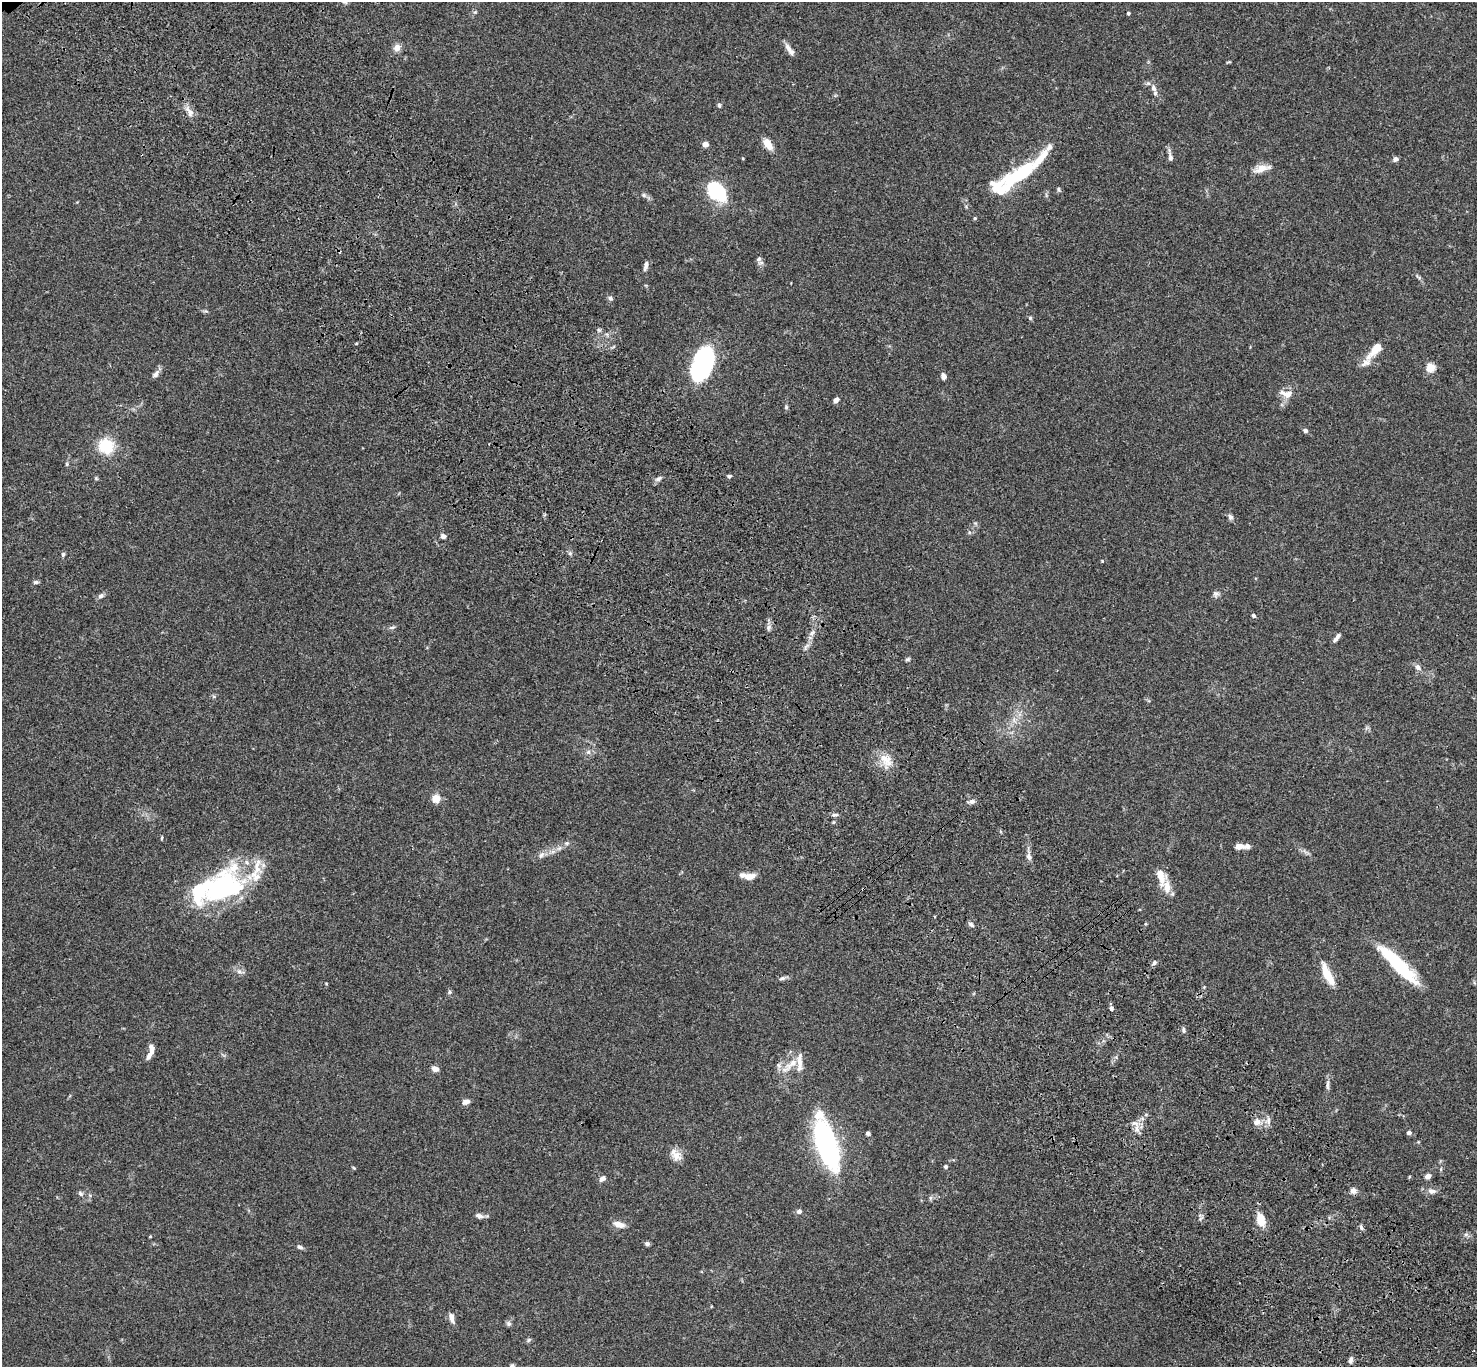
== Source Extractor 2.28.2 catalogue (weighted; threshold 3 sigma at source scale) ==
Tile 6 of 4 x 4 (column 2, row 2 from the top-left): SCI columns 1579-3053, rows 3111-4475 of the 6106 x 6082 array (HDU 1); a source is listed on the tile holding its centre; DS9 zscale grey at full resolution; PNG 1479 x 1369 px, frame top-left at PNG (2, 2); no overlay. Shown black and unused: <1% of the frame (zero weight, under 3 of 4 exposures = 6% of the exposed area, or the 3 px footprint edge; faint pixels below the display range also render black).
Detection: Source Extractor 2.28.2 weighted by HDU 2 'WHT'; one run over the whole footprint, this tile lists its part. Background 0.0592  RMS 0.0053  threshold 0.0239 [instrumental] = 3 sigma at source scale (4.5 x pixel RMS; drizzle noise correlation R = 1.50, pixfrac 1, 0.05/0.05 arcsec/px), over >= 5 px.
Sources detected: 122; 3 inside a brighter object's white glare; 1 cosmic-ray / hot-pixel residue — not listed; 13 inside a brighter listed object's ellipse — not listed separately; the other 105 listed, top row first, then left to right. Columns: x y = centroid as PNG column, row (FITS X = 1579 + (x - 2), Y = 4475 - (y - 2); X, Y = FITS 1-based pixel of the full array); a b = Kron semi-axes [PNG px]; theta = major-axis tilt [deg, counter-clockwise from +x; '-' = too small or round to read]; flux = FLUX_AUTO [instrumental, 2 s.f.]
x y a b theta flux
1128 13 4 3 - 0.76
397 48 9 8 - 3.1
789 50 17 5 -54 2.9
1153 88 10 7 -69 2.4
719 105 6 4 -85 0.99
189 111 18 7 -58 3.7
705 144 4 4 - 4.2
768 144 14 7 -54 5.6
1170 157 10 5 -82 1.9
1396 159 6 5 - 1.8
1261 168 22 9 16 5
1023 173 42 17 26 28
1058 189 6 4 -76 0.79
719 191 27 14 -63 20
643 195 7 5 -22 1.1
975 218 4 4 - 0.63
759 259 7 6 - 1.5
646 265 11 5 72 2.1
610 298 7 6 - 1.1
1030 318 5 4 - 0.76
1375 349 24 9 49 8.5
702 365 27 14 70 110
1430 367 5 5 - 20
155 374 11 6 47 2.2
943 376 8 5 -79 1.7
1286 394 19 9 -9 4.4
836 400 6 5 - 1.9
786 407 5 4 - 0.71
1305 430 6 5 - 1.3
106 446 13 12 - 20
67 464 6 4 -89 0.66
729 476 6 4 9 0.91
658 479 9 6 29 1.5
1230 517 7 6 - 1.5
443 536 6 6 - 1.6
570 553 5 5 - 0.89
63 554 6 5 - 0.93
1102 561 3 3 - 0.4
35 582 7 5 -9 1
1215 594 8 7 - 1.4
101 596 8 6 23 1.5
1254 616 6 4 -42 0.93
392 627 9 4 18 1
769 627 7 4 71 1.3
812 633 8 4 53 1.4
1337 637 11 4 51 2
907 659 6 4 1 0.85
1418 667 9 7 -50 2.1
588 752 7 6 - 1.3
886 760 21 12 -43 7.3
436 799 5 5 - 18
972 801 8 6 17 1.8
835 815 8 5 -1 1.3
162 838 5 3 - 0.51
567 843 7 5 11 0.95
1239 846 9 6 0 3.4
541 855 10 6 52 1.9
1029 857 10 6 -69 2
750 876 15 8 17 3.4
1161 877 23 11 -73 7.8
220 888 66 29 43 69
863 889 3 3 - 1.5
971 925 9 4 -37 1.2
1154 963 7 5 72 1.2
1398 965 58 12 -45 32
239 971 8 7 - 1.9
1327 974 27 8 -64 11
782 978 9 5 9 1.4
450 992 6 5 - 0.85
1111 1008 6 5 - 1.4
1184 1030 8 4 -73 1
151 1048 13 6 -82 2.9
790 1065 31 8 40 7
435 1069 8 6 -19 2.3
1327 1085 13 5 88 1.8
466 1102 8 5 18 2.6
1257 1122 10 9 - 3
1137 1129 10 6 -72 2.6
868 1133 4 4 - 1.5
1409 1133 4 4 - 1.7
826 1143 54 17 -73 92
676 1155 17 11 -56 4.6
946 1167 4 4 - 1.2
354 1168 5 4 - 0.51
1428 1176 7 5 27 2
1409 1177 5 3 - 0.45
603 1178 8 6 32 1.9
1353 1191 6 6 - 2.8
1431 1191 11 7 -13 2.4
80 1194 8 6 -46 1.2
930 1198 7 4 -90 0.88
799 1211 6 5 - 1.6
479 1216 11 6 -21 1.9
1261 1220 12 7 -77 9.8
619 1224 15 7 -17 3.8
1361 1227 8 3 -71 0.92
1466 1234 7 4 18 0.97
150 1236 4 3 - 0.47
647 1244 6 5 - 1.2
300 1247 7 5 -31 1.3
451 1317 12 6 -74 2.7
509 1324 7 7 - 1.2
528 1340 6 4 71 0.75
1351 1360 8 5 72 1.6
512 1365 6 5 - 0.77
Overlapping masked pixels (flux is a lower limit): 1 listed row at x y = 863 889